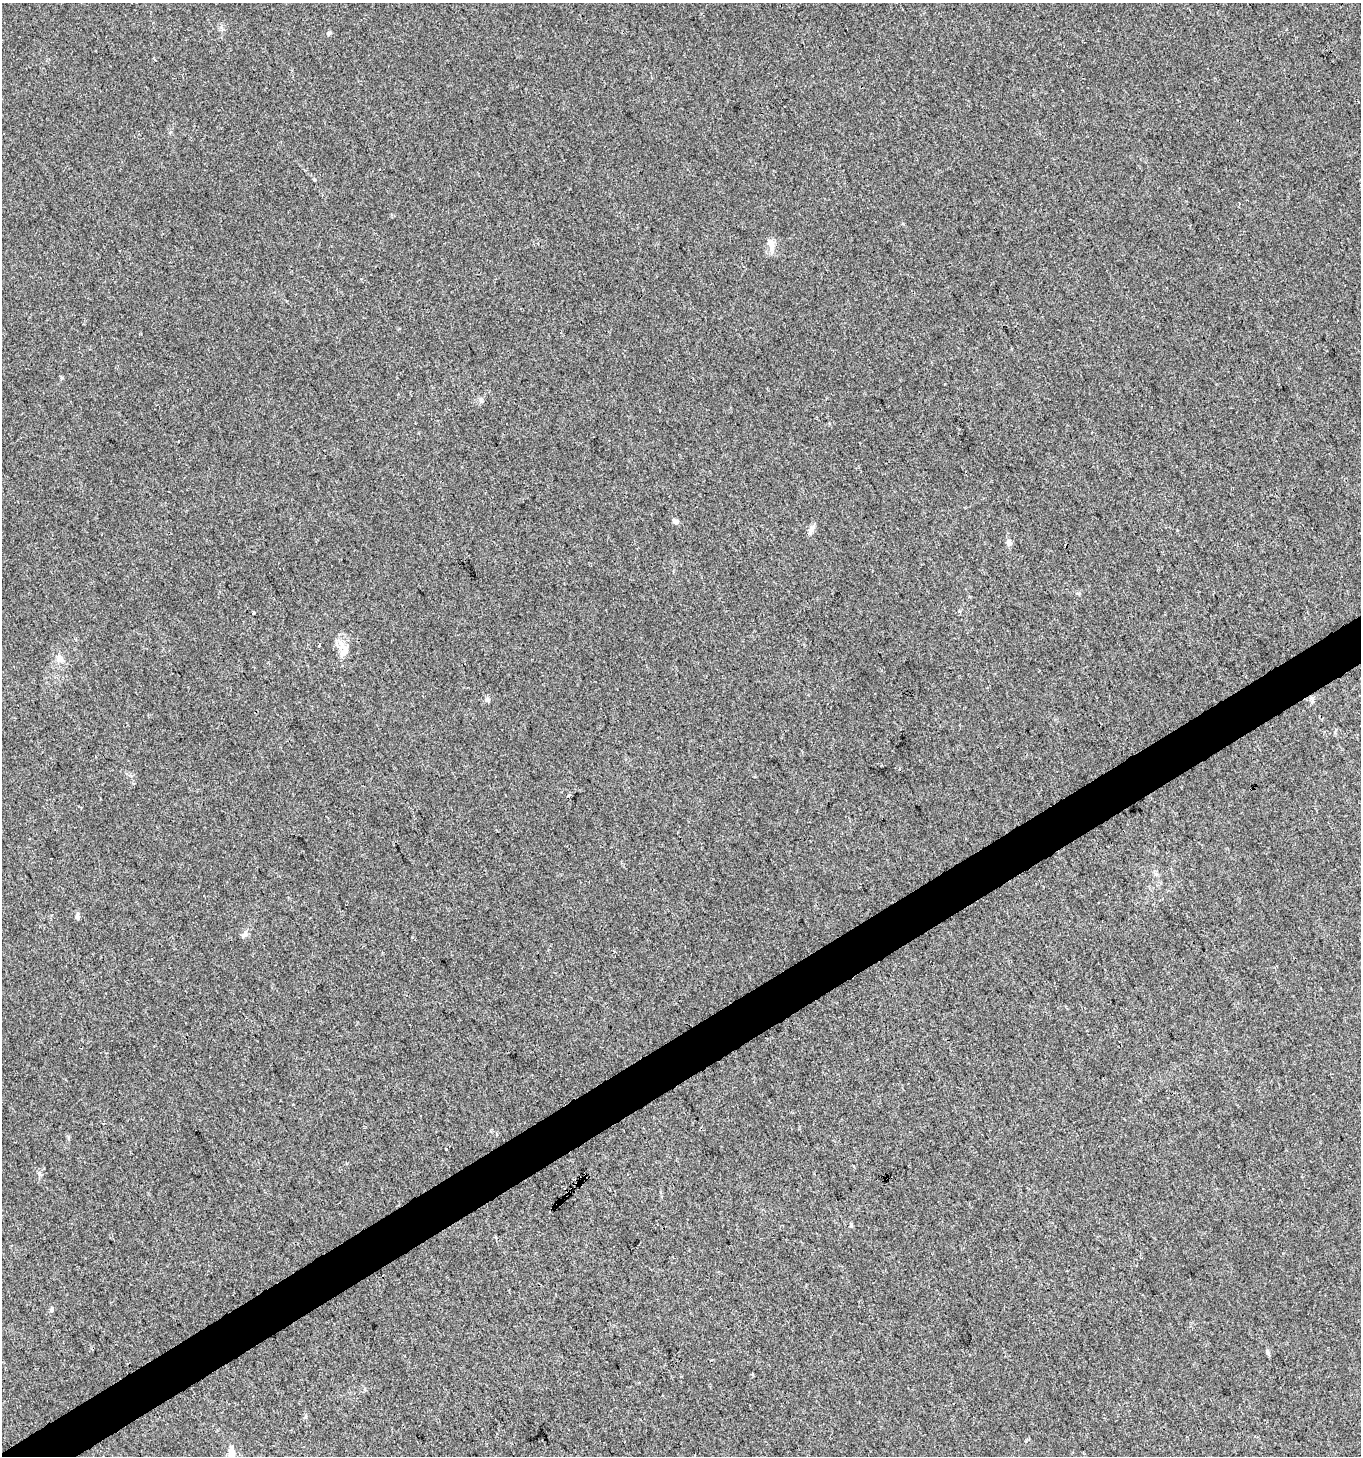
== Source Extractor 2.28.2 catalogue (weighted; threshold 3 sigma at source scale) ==
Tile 7 of 4 x 4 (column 3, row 2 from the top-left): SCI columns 2826-4184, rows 2912-4365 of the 5713 x 5819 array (HDU 1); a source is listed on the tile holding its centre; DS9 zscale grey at full resolution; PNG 1363 x 1458 px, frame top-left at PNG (2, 3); no overlay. Shown black and unused: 3% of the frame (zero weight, under 3 of 4 exposures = <1% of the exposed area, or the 3 px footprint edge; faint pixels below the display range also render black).
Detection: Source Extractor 2.28.2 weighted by HDU 2 'WHT'; one run over the whole footprint, this tile lists its part. Background 0.00761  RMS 0.0026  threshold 0.0117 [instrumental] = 3 sigma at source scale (4.5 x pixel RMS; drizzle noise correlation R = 1.50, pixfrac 1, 0.0396/0.0396 arcsec/px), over >= 5 px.
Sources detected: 22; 2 cosmic-ray / hot-pixel residue — not listed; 2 inside a brighter listed object's ellipse — not listed separately; the other 18 listed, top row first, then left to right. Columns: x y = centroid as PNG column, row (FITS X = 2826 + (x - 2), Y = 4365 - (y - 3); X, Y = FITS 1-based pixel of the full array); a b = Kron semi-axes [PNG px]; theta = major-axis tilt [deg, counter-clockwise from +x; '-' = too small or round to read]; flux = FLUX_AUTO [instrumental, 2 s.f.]
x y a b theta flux
329 33 6 5 - 0.38
771 244 19 8 -75 2.1
481 401 8 5 -66 0.53
675 521 8 6 -41 0.78
810 531 8 6 56 0.91
1009 542 9 7 -58 0.83
253 613 4 2 - 0.23
341 644 18 6 -52 2
60 659 13 9 -46 1.6
487 700 7 6 - 0.74
1156 874 5 5 - 0.49
78 916 9 5 -89 0.76
244 935 10 5 33 0.73
446 1149 3 3 - 0.91
851 1225 5 5 - 0.33
52 1309 7 5 84 0.5
1267 1352 10 4 -79 0.49
232 1455 12 9 79 1.6
Isophote crosses this tile's border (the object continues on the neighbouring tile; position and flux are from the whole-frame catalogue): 1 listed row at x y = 232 1455
Unlisted compact peaks at least as high as the median listed source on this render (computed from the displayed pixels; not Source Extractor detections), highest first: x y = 62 378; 314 180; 1078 593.